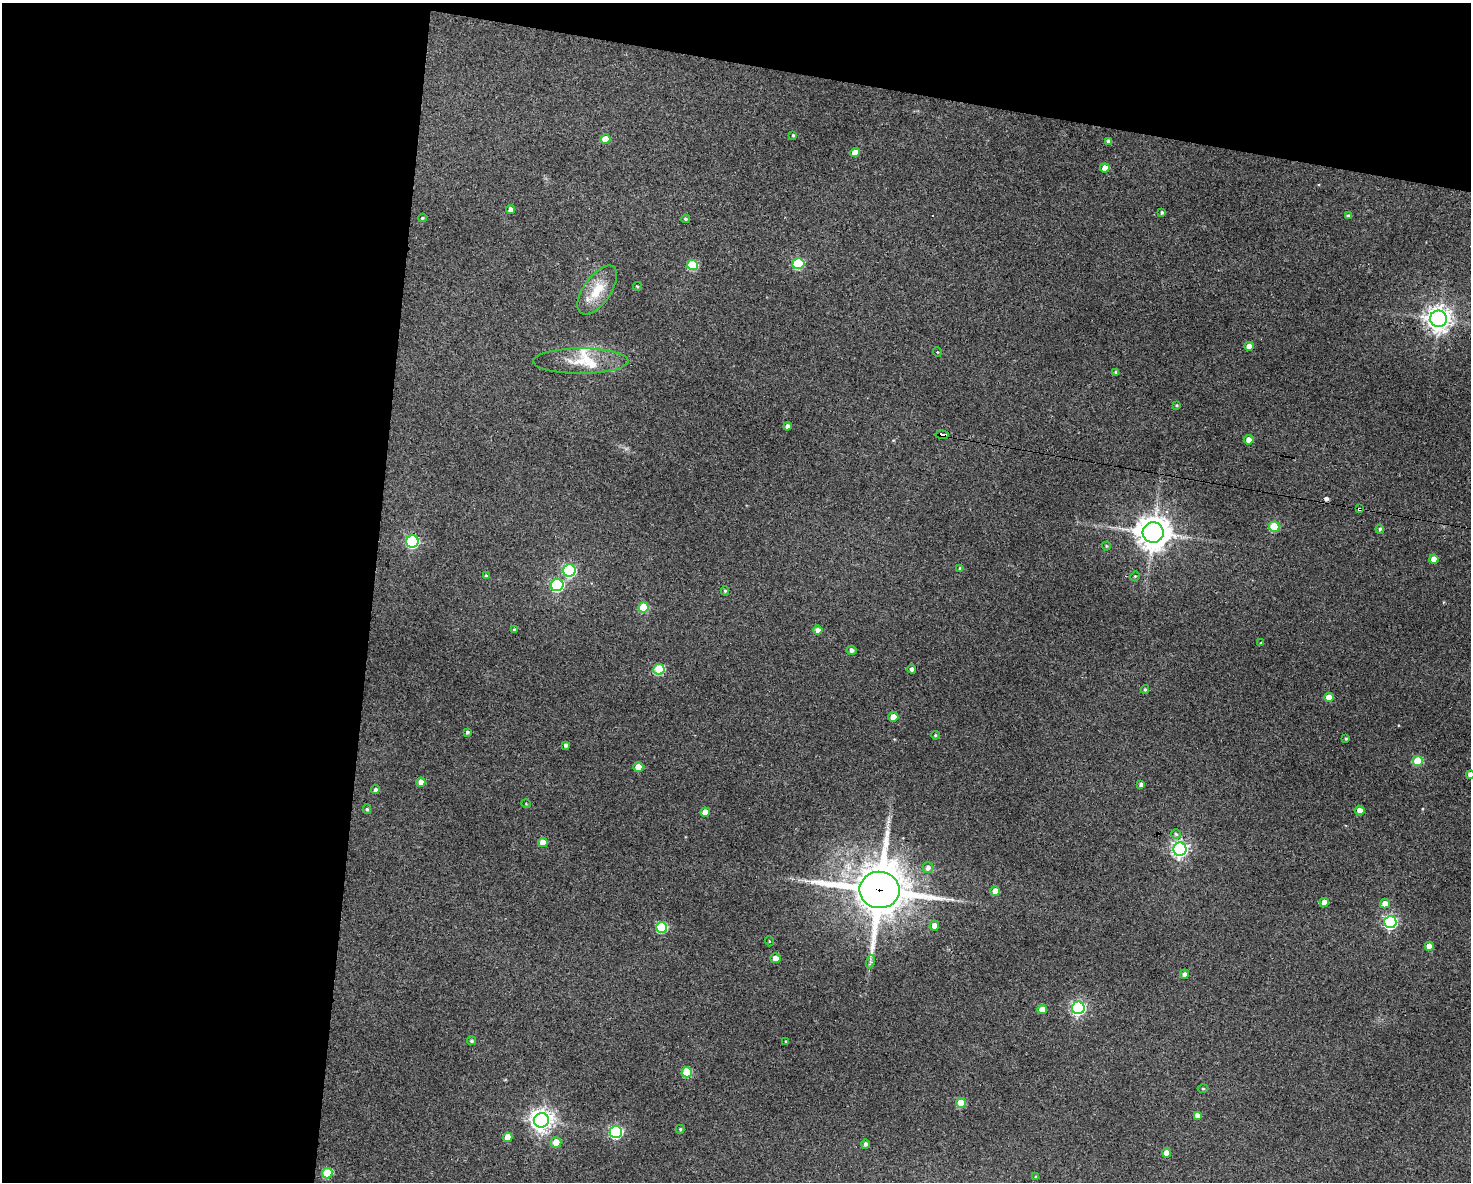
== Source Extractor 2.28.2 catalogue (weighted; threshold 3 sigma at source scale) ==
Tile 1 of 3 x 4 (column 1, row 1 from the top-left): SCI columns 109-1577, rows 3541-4720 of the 4742 x 4720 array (HDU 1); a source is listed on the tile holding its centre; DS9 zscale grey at full resolution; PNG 1473 x 1184 px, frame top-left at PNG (2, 3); each listed source drawn as its Kron ellipse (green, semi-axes under 4 px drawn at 4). Shown black and unused: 31% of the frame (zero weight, under 3 of 4 exposures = <1% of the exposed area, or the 3 px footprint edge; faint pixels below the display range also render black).
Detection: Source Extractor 2.28.2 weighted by HDU 2 'WHT'; one run over the whole footprint, this tile lists its part. Background 0.125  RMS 0.0065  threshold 0.0292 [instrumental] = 3 sigma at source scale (4.5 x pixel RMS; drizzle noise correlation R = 1.50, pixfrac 1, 0.05/0.05 arcsec/px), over >= 5 px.
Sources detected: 97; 1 cosmic-ray / hot-pixel residue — neither listed nor drawn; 3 inside a brighter listed object's ellipse — not listed separately; the other 93 listed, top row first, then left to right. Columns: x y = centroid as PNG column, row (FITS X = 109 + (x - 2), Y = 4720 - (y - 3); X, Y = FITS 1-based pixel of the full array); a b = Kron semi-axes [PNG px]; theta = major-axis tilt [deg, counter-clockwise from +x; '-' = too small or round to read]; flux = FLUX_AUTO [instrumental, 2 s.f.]
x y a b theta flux
793 135 4 3 - 0.83
605 139 5 4 - 9.3
1109 141 4 4 - 2.8
855 153 5 4 - 7.3
1105 168 4 4 - 6.5
511 209 4 4 - 3.4
1162 212 3 3 - 1.1
1348 216 4 3 - 1.2
422 218 4 3 - 0.93
685 219 4 3 - 0.86
798 264 6 5 - 47
692 265 5 5 - 32
637 286 4 3 - 0.76
597 290 28 13 55 17
1439 319 8 8 - 580
1249 346 4 4 - 5.2
937 352 5 3 - 0.46
581 361 47 12 0 18
1116 372 4 3 - 1.4
1176 405 3 3 - 0.81
788 426 4 4 - 2.9
942 435 6 4 -4 82
1249 440 5 4 - 4.2
1359 509 4 3 - 2.1
1274 527 5 5 - 29
1380 529 4 4 - 1.1
1153 532 10 10 - 1200
412 541 6 6 - 90
1106 546 4 4 - 0.69
1434 559 4 4 - 5.1
960 568 4 4 - 0.92
569 570 6 6 - 83
486 575 4 3 - 0.81
1135 576 5 4 - 0.66
557 585 6 6 - 84
725 591 4 4 - 1.1
644 607 5 5 - 25
514 630 4 3 - 0.97
818 630 5 4 - 3.5
1261 643 4 3 - 0.58
851 650 5 4 - 2.1
659 669 5 5 - 41
912 669 4 4 - 2.1
1145 689 4 3 - 0.97
1329 697 4 4 - 6.8
893 717 5 4 - 11
467 732 4 4 - 1.2
935 735 4 3 - 0.85
1346 739 3 3 - 0.87
565 745 4 3 - 1.5
1418 761 5 5 - 27
638 767 5 4 - 8.1
1470 775 4 4 - 3.5
421 782 4 4 - 5.2
1141 784 4 4 - 2.3
375 790 4 4 - 1.8
526 804 5 3 - 0.53
367 809 5 4 - 0.88
1360 810 5 4 - 5.2
705 812 5 4 - 6.3
1176 834 5 4 - 1.2
543 842 5 4 - 7.2
1180 849 6 6 - 230
928 868 5 5 - 2.6
880 890 20 18 -5 3200
995 891 5 4 - 7
1324 902 4 4 - 7.2
1385 904 5 5 - 5.5
1390 922 6 6 - 130
934 925 5 5 - 4.3
662 927 5 5 - 47
769 941 5 3 - 0.54
1429 946 4 4 - 5.3
775 958 5 5 - 4.2
870 962 7 4 72 1.4
1184 974 4 4 - 2.3
1078 1008 6 6 - 150
1042 1010 4 4 - 8.4
471 1041 4 4 - 1.3
786 1041 4 3 - 0.51
687 1072 5 5 - 30
1203 1089 5 3 - 0.61
961 1103 5 5 - 19
1197 1115 4 4 - 3.6
541 1120 7 7 - 510
680 1129 4 3 - 0.82
616 1132 6 6 - 98
508 1137 5 4 - 8.3
556 1142 5 5 - 7.6
865 1144 4 4 - 1.8
1167 1153 4 4 - 6
327 1173 5 5 - 33
1036 1177 4 3 - 0.95
Overlapping masked pixels (flux is a lower limit): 3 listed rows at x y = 942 435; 1359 509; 880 890
Isophote crosses this tile's border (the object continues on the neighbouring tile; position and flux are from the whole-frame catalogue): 1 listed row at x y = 1470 775